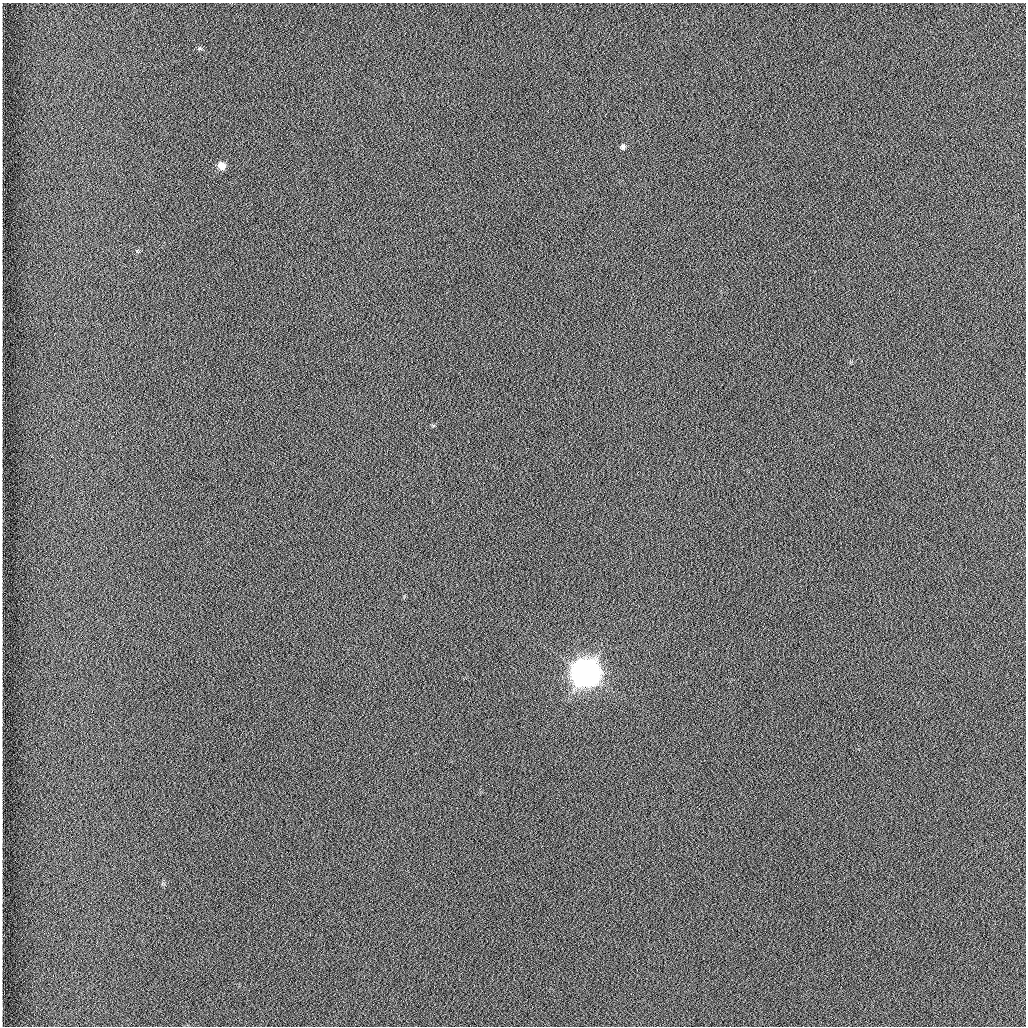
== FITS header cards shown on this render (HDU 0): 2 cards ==
NAXIS1  =                 1024 /fastest changing axis
NAXIS2  =                 1024 /next to fastest changing axis

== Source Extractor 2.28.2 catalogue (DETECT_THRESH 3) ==
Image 1024 x 1024 px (HDU 0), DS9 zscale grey, 1 PNG px = 1 image px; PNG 1028 x 1028 px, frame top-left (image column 1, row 1024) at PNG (2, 3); no overlay
Background 1260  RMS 5.9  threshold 17.7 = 3 sigma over >= 5 px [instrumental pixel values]
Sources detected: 4; all 4 listed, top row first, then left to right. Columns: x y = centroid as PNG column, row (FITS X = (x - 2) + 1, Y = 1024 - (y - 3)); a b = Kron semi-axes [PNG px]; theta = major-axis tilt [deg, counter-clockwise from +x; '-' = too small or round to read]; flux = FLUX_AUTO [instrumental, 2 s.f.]
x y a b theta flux
200 48 6 4 -2 540
623 147 7 6 - 1100
222 166 8 8 - 4200
585 673 10 9 - 980000